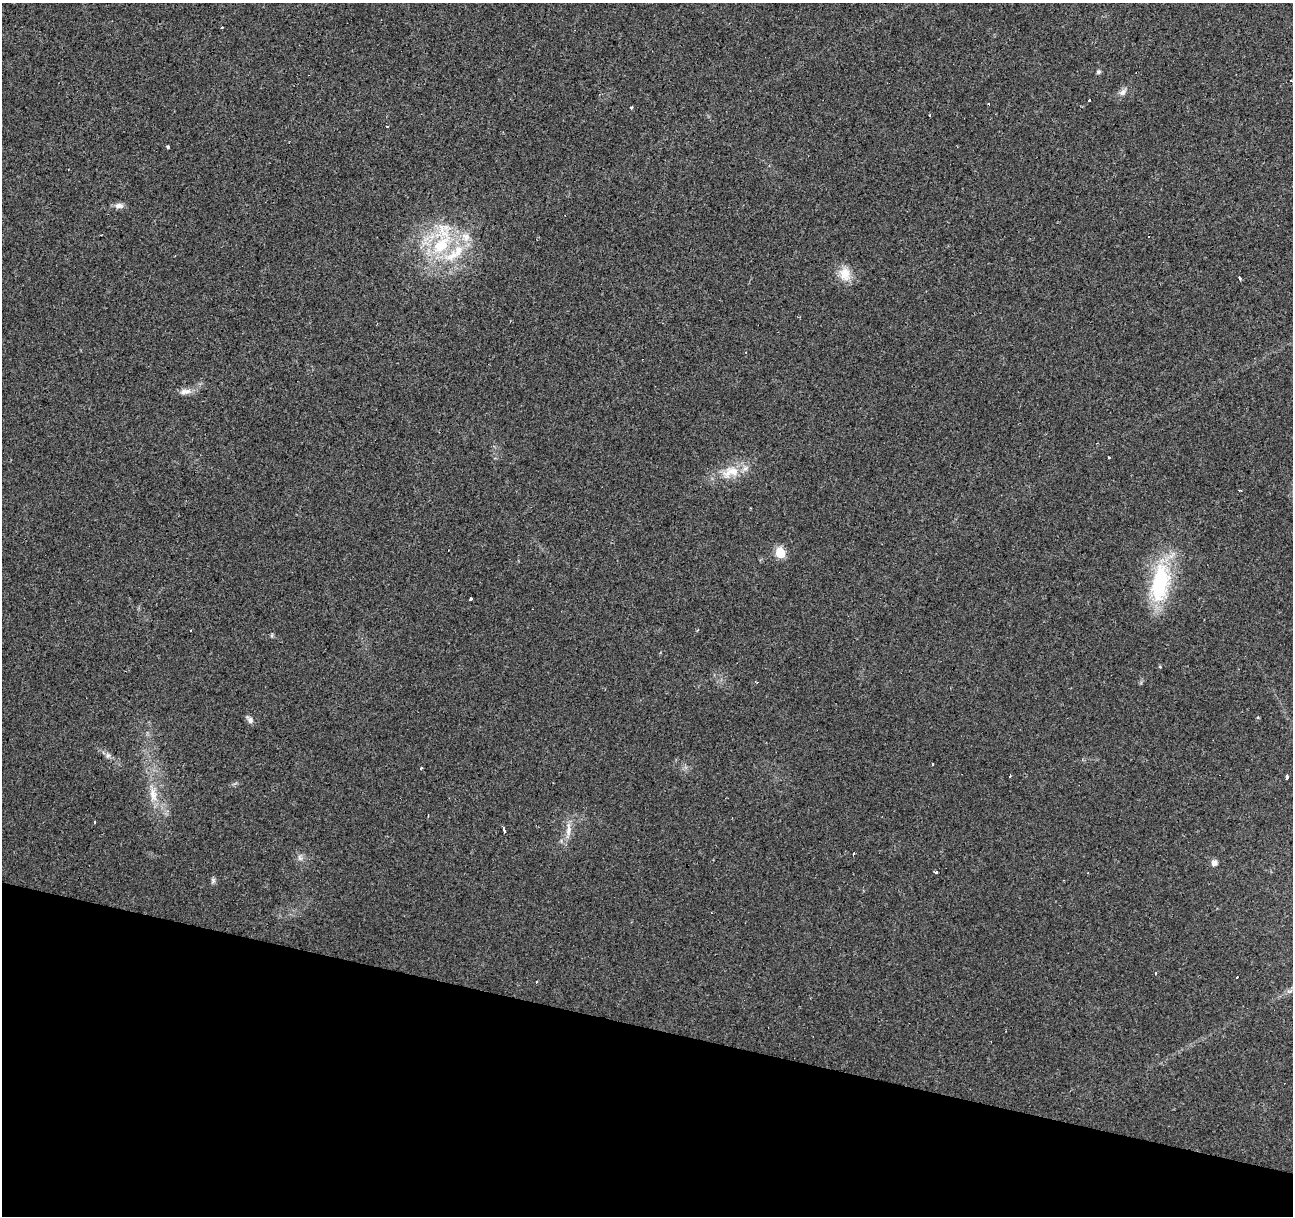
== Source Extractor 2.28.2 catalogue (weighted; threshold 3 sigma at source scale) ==
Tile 15 of 4 x 4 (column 3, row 4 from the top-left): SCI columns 2585-3875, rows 218-1431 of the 5172 x 5351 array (HDU 1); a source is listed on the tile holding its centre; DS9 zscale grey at full resolution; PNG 1295 x 1218 px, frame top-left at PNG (2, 3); no overlay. Shown black and unused: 16% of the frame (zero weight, under 2 of 3 exposures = <1% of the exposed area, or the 3 px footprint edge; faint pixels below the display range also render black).
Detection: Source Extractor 2.28.2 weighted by HDU 2 'WHT'; one run over the whole footprint, this tile lists its part. Background 0.0242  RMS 0.004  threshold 0.0181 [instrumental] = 3 sigma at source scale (4.5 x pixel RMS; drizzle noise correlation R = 1.50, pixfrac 1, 0.0396/0.0396 arcsec/px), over >= 5 px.
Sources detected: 47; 7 cosmic-ray / hot-pixel residue — not listed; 2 inside a brighter listed object's ellipse — not listed separately; the other 38 listed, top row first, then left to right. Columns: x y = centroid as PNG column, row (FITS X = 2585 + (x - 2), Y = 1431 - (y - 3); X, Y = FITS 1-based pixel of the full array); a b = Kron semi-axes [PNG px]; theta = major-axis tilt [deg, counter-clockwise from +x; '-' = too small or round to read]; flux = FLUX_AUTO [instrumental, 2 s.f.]
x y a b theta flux
222 27 3 3 - 1.3
1098 72 6 5 - 0.75
1292 81 4 2 - 0.65
1123 92 12 7 38 1.9
1089 100 3 3 - 6.1
631 107 3 3 - 0.59
388 126 3 3 - 1.1
168 146 4 3 - 0.87
119 205 9 7 15 2.1
466 237 13 12 - 4.9
442 241 55 20 77 29
845 274 18 15 -76 6.3
1239 279 4 3 - 0.85
183 392 11 8 20 2.2
1108 457 3 3 - 2.9
733 471 24 14 -6 8.1
1239 490 3 2 - 0.55
780 553 6 6 - 17
1160 583 53 23 81 34
470 599 3 3 - 6.7
272 635 6 4 72 0.52
1160 667 5 3 - 0.37
250 720 11 6 -52 1.6
108 755 7 6 - 1.2
420 768 3 3 - 5.5
1010 776 3 3 - 1.1
1286 777 4 3 - 7.2
153 795 22 10 -83 6
503 828 3 3 - 5.7
568 830 26 7 86 4
504 832 3 3 - 2.6
854 853 3 2 - 0.79
300 858 10 6 -71 1.4
1214 863 8 7 - 1.7
936 872 4 3 - 2.4
213 880 8 5 -77 0.9
1155 973 4 3 - 0.33
1237 977 3 2 - 0.65
Isophote crosses this tile's border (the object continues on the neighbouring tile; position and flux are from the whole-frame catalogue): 1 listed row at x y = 1292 81